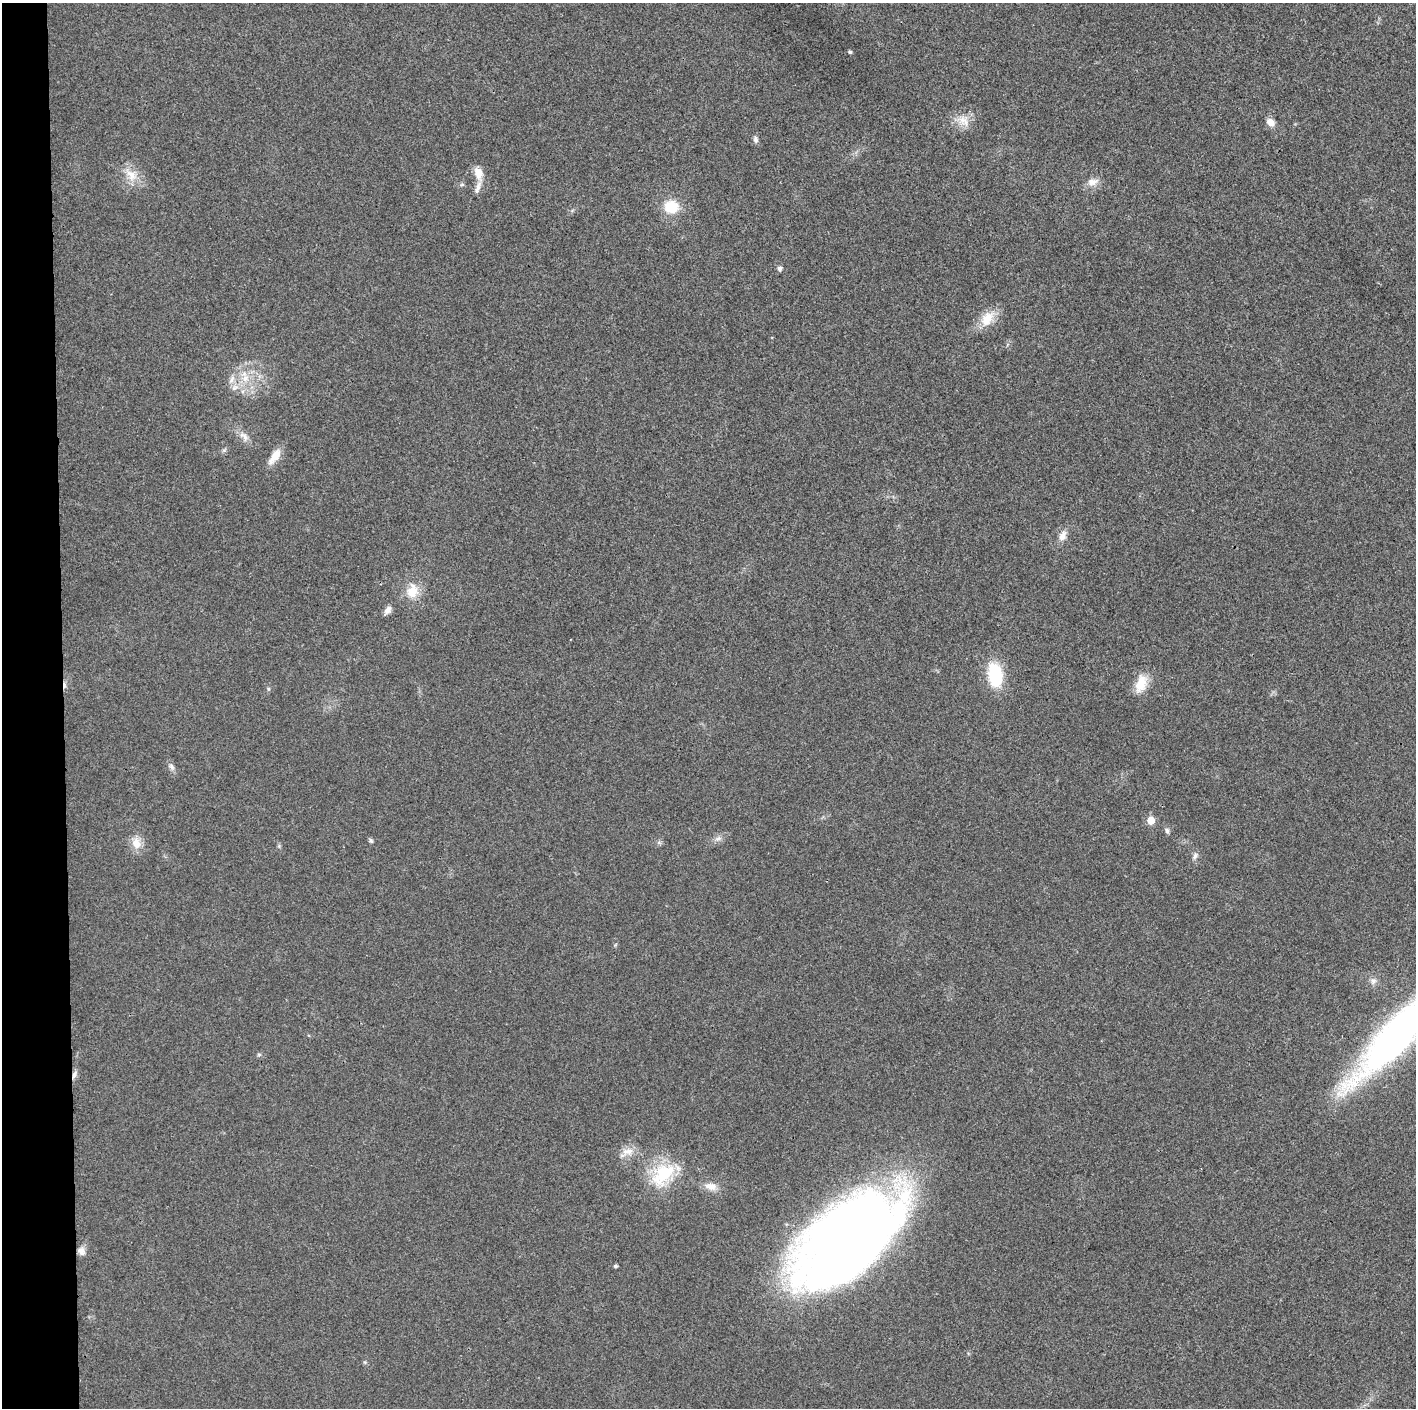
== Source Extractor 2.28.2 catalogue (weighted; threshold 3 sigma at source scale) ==
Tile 4 of 3 x 3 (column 1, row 2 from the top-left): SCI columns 1-1414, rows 1411-2816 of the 4242 x 4224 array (HDU 1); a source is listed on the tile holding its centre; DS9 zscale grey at full resolution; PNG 1418 x 1410 px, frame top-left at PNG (2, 3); no overlay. Shown black and unused: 4% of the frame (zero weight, under 3 of 4 exposures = <1% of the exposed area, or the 3 px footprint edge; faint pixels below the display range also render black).
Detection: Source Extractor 2.28.2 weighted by HDU 2 'WHT'; one run over the whole footprint, this tile lists its part. Background 0.0211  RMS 0.0056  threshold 0.0251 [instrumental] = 3 sigma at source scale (4.5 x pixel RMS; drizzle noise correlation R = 1.50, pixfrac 1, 0.05/0.05 arcsec/px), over >= 5 px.
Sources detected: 40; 1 cosmic-ray / hot-pixel residue — not listed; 1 inside a brighter listed object's ellipse — not listed separately; the other 38 listed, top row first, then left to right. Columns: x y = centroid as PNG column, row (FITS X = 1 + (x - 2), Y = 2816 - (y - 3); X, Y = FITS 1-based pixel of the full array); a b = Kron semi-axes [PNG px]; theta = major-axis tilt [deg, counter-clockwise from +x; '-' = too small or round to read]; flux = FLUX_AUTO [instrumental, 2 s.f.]
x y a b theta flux
850 52 5 4 - 0.76
964 121 20 11 -46 6.8
1271 122 11 8 -45 4
755 140 9 6 -78 1.6
478 173 17 10 -71 6.5
131 175 19 12 -58 8.5
1092 182 15 9 9 4.5
462 185 6 4 2 0.84
671 207 14 12 -3 16
780 268 5 5 - 1.9
987 319 23 15 54 10
245 378 11 10 - 5.8
232 379 13 6 65 2.9
235 387 12 7 35 3.3
244 436 17 8 -45 4.2
274 457 24 9 55 6.6
1062 536 14 9 65 4.4
412 591 21 15 78 10
388 610 12 7 53 2.8
995 675 26 15 -80 28
1141 683 23 13 71 11
268 689 6 4 71 0.71
171 767 9 6 -51 1.8
1151 820 6 5 - 9.8
1167 830 7 6 - 1.4
718 839 8 5 29 1.8
371 840 7 5 -62 1
136 843 14 11 -82 6.8
1195 856 10 6 75 2
1373 981 9 7 33 2.2
1395 1036 118 28 48 230
74 1074 10 6 65 2.2
628 1152 18 10 2 6
663 1174 40 24 46 29
711 1186 16 10 -13 5.3
848 1239 110 53 41 690
81 1251 10 8 -58 3.2
615 1266 4 4 - 1.1
Overlapping masked pixels (flux is a lower limit): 1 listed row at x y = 74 1074
Isophote crosses this tile's border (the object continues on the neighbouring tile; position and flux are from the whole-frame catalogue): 1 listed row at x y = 1395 1036